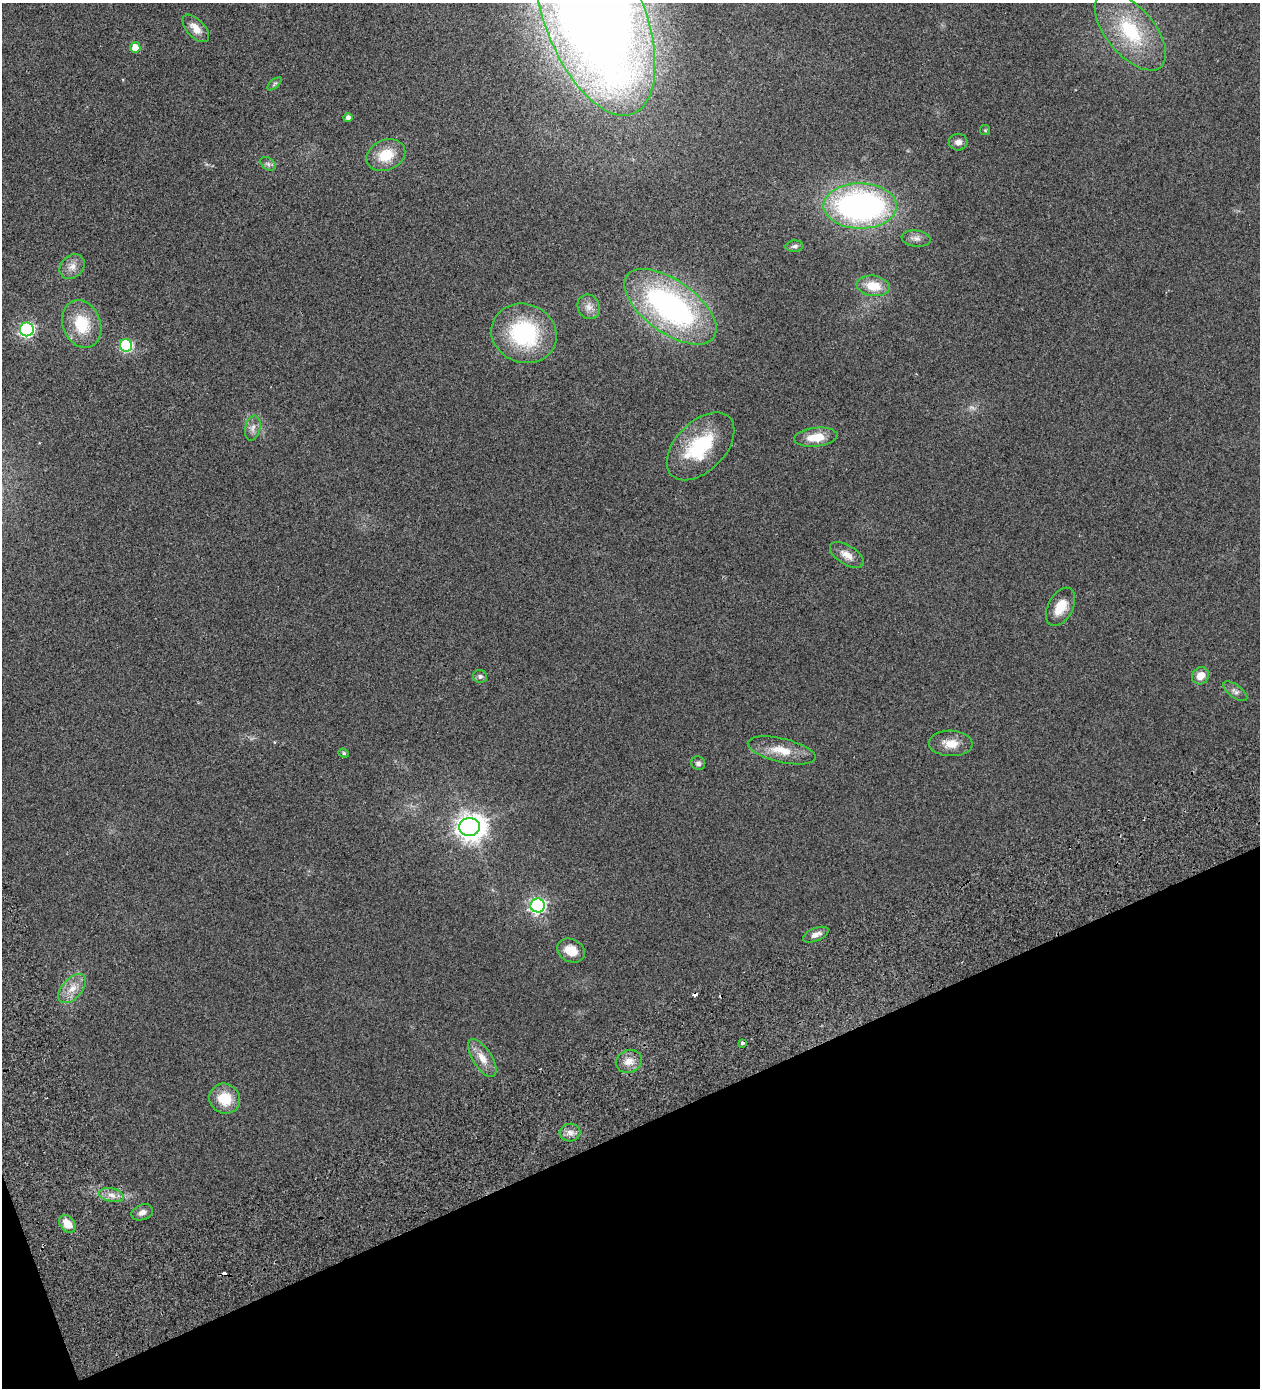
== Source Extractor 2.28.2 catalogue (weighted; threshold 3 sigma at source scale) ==
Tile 14 of 4 x 4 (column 2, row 4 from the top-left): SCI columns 1718-2975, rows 142-1527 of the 5825 x 5828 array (HDU 1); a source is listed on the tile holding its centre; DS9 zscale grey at full resolution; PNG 1262 x 1390 px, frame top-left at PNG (2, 3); each listed source drawn as its Kron ellipse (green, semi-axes under 4 px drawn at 4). Shown black and unused: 19% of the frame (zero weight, under 2 of 3 exposures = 10% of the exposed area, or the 3 px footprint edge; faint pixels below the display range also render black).
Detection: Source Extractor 2.28.2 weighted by HDU 2 'WHT'; one run over the whole footprint, this tile lists its part. Background 0.127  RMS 0.018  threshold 0.0796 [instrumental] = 3 sigma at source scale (4.5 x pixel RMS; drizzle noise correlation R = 1.50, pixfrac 1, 0.05/0.05 arcsec/px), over >= 5 px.
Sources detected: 51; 1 too faint to see at this stretch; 3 cosmic-ray / hot-pixel residue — neither listed nor drawn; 1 inside a brighter listed object's ellipse — not listed separately; the other 46 listed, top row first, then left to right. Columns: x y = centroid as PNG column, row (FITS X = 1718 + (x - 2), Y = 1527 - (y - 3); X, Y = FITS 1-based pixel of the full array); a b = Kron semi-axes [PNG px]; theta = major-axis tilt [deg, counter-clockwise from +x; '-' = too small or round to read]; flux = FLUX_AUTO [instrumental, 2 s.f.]
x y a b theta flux
595 16 105 50 -68 2900
196 28 17 8 -47 16
1130 31 47 24 -50 120
135 48 5 5 - 28
274 84 9 4 42 2.9
348 117 4 4 - 6
985 130 5 5 - 1.8
958 142 9 8 - 8.1
386 155 20 15 24 40
268 164 9 5 -31 4.6
860 206 37 22 0 510
916 238 14 8 -7 9.1
794 246 9 5 4 4.5
72 267 14 11 44 14
873 286 16 10 -8 33
589 307 12 10 -68 11
670 307 53 26 -36 400
82 324 24 18 -69 61
27 329 7 7 - 330
524 333 33 29 -22 160
126 345 6 6 - 170
253 428 12 7 76 8.7
816 437 22 9 6 33
700 446 41 24 45 110
847 555 19 9 -33 16
1061 607 20 12 61 28
480 676 7 6 - 4
1200 676 9 8 - 17
1235 691 14 6 -36 6.7
951 743 22 13 -2 23
782 750 35 12 -13 35
344 753 5 4 - 2.2
698 763 7 6 - 5.2
470 827 10 9 - 1600
538 905 7 7 - 490
816 935 13 6 23 9.6
571 951 14 11 -28 23
72 988 17 10 48 20
742 1043 3 3 - 6.1
482 1058 21 9 -58 21
629 1061 13 11 21 15
225 1099 16 14 -36 41
570 1133 10 9 - 9.5
111 1195 12 6 -12 11
142 1212 11 7 22 8.4
67 1224 10 7 -50 23
Isophote crosses this tile's border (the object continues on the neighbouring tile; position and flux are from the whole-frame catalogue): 1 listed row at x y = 595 16